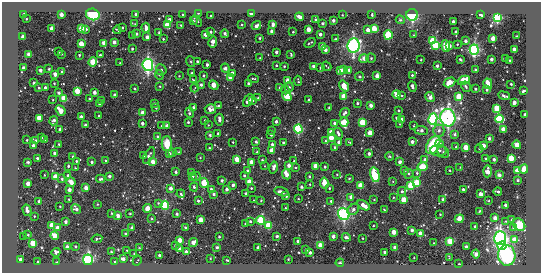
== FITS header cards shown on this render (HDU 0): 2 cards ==
NAXIS1  =                  539 / length of data axis 1
NAXIS2  =                  271 / length of data axis 2

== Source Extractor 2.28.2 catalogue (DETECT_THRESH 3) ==
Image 539 x 271 px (HDU 0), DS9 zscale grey, 1 PNG px = 1 image px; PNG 543 x 275 px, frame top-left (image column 1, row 271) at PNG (2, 2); each listed source drawn as its Kron ellipse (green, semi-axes under 4 px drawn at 4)
Background -273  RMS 680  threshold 2050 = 3 sigma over >= 5 px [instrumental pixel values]
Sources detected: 451; all 451 listed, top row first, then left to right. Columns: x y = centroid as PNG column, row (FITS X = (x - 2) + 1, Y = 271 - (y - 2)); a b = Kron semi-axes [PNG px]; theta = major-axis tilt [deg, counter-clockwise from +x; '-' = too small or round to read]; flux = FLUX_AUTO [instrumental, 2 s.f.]
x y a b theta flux
198 13 3 2 - 4.1e+04
93 14 7 5 -16 2.2e+06
251 14 3 3 - 2.9e+05
24 15 3 3 - 3.2e+05
61 15 3 3 - 4.3e+05
136 15 3 3 - 1.3e+05
183 15 3 2 - 6.1e+04
342 15 2 2 - 3.3e+04
372 15 3 2 - 8.3e+04
412 15 6 5 - 2.1e+06
480 15 4 3 - 1.1e+05
211 16 3 2 - 4.8e+04
299 17 4 3 - 2.7e+05
497 18 4 4 - 6.7e+06
26 19 3 2 - 4.2e+04
169 19 3 3 - 9.6e+04
315 20 3 2 - 6.5e+04
400 20 4 4 - 5.0e+04
193 21 3 3 - 6.6e+04
197 21 6 3 -51 1.3e+05
333 21 3 3 - 1.7e+05
453 22 3 3 - 2.1e+05
323 23 3 3 - 1.2e+05
135 24 2 2 - 3.1e+04
273 24 4 3 - 2.1e+05
167 25 4 3 - 1.8e+06
181 25 3 3 - 4.7e+04
242 25 3 2 - 4.6e+04
256 26 5 3 - 2.8e+05
81 28 4 3 - 9.3e+05
122 28 2 2 - 4.2e+04
146 28 5 3 - 2.1e+05
52 29 3 3 - 6.5e+05
86 29 3 3 - 8.1e+04
374 29 4 3 - 1.1e+06
117 30 4 2 - 4.0e+04
308 30 3 3 - 4.8e+05
368 30 3 3 - 4.4e+05
211 32 3 3 - 8.1e+04
272 32 3 3 - 3.3e+05
293 32 3 3 - 5.6e+04
456 32 3 3 - 8.3e+04
159 33 3 2 - 4.7e+04
136 34 3 2 - 4.7e+04
225 34 4 3 - 1.8e+05
320 34 3 3 - 2.1e+05
205 35 4 3 - 1.8e+05
388 35 4 4 - 3.3e+06
414 35 2 2 - 2.9e+04
133 36 3 3 - 1.4e+05
516 36 2 2 - 3.0e+04
23 37 3 3 - 5.2e+05
147 37 3 3 - 3.1e+05
260 38 3 3 - 6.9e+04
493 38 3 3 - 6.2e+05
163 39 3 3 - 4.7e+04
335 39 3 2 - 4.0e+04
433 41 4 4 - 1.7e+06
466 41 3 3 - 1.7e+05
114 42 3 3 - 2.5e+05
213 42 5 3 - 4.5e+05
104 43 3 3 - 5.7e+05
310 43 6 2 31 6.8e+04
81 44 4 3 - 9.3e+05
457 44 3 2 - 3.7e+04
436 45 4 4 - 1.9e+06
322 46 4 3 - 2.7e+05
353 46 7 6 - 1.0e+07
446 46 6 4 -84 7.5e+05
449 46 3 3 - 2.1e+05
132 49 3 3 - 4.7e+04
514 49 3 3 - 2.9e+05
325 50 3 3 - 2.8e+05
474 50 5 4 - 6.5e+06
59 52 2 2 - 2.4e+04
276 52 3 3 - 1.5e+05
29 54 4 3 - 1.2e+05
62 54 3 2 - 2.6e+04
291 54 3 2 - 5.1e+04
79 55 3 3 - 6.8e+04
100 55 3 3 - 7.5e+04
260 58 2 2 - 2.5e+04
364 58 5 3 - 4.7e+05
371 58 4 4 - 5.6e+04
460 59 3 3 - 5.9e+04
491 59 3 3 - 1.9e+05
506 59 2 2 - 3.4e+04
421 60 3 3 - 5.8e+04
510 60 3 2 - 6.5e+04
197 61 3 3 - 9.6e+04
93 62 5 4 - 1.4e+06
191 62 5 3 - 5.4e+04
120 63 2 2 - 3.2e+04
148 65 6 5 - 9.4e+06
207 65 3 3 - 1.4e+05
276 65 3 2 - 6.8e+04
284 66 3 3 - 6.0e+04
313 66 3 3 - 1.4e+05
327 66 5 2 - 4.0e+04
437 66 3 3 - 1.6e+05
320 67 3 2 - 5.3e+04
24 68 3 3 - 2.3e+05
225 68 4 4 - 1.5e+05
49 69 3 2 - 3.5e+04
40 70 3 3 - 1.9e+05
161 70 6 5 - 8.5e+04
344 70 4 3 - 4.3e+05
349 70 3 3 - 1.6e+05
476 70 3 3 - 9.8e+04
340 71 3 3 - 5.1e+05
62 72 3 3 - 1.2e+05
192 73 3 3 - 7.8e+04
232 73 3 3 - 3.6e+05
55 74 3 3 - 4.1e+05
159 75 5 4 - 6.6e+04
412 75 3 3 - 7.9e+04
179 76 2 2 - 3.0e+04
204 76 3 3 - 8.3e+04
377 76 3 3 - 3.6e+05
230 77 3 3 - 5.6e+05
360 77 4 4 - 6.7e+04
253 79 5 2 - 6.6e+04
193 80 4 3 - 3.7e+04
464 80 6 4 27 1.6e+06
288 81 4 3 - 8.6e+05
298 81 5 2 - 5.8e+04
450 82 6 4 30 6.0e+05
34 83 3 3 - 1.4e+05
248 83 3 3 - 9.5e+04
54 84 3 2 - 4.4e+04
488 84 5 3 - 7.3e+05
511 84 3 3 - 7.8e+04
201 85 4 4 - 9.1e+04
214 85 5 3 - 9.4e+05
160 86 3 3 - 4.2e+04
344 86 6 4 -53 1.1e+06
289 87 5 4 - 8.7e+04
412 87 5 3 - 1.3e+05
466 87 5 3 - 7.1e+04
39 88 3 3 - 5.7e+04
45 88 3 3 - 1.5e+05
195 88 4 3 - 4.4e+04
280 88 3 3 - 1.5e+05
134 89 3 2 - 5.4e+04
475 89 3 3 - 8.2e+04
285 90 4 3 - 6.1e+04
487 90 3 3 - 7.3e+04
77 91 4 3 - 1.2e+06
523 91 3 2 - 8.4e+04
59 93 3 3 - 6.6e+04
94 93 3 3 - 2.7e+05
397 94 4 3 - 7.7e+05
114 95 3 3 - 1.1e+05
287 96 5 4 - 1.7e+06
344 96 4 3 - 1.2e+06
402 96 3 3 - 4.2e+04
504 96 6 3 -21 8.0e+04
430 97 5 4 - 1.8e+05
459 97 4 3 - 1.8e+06
64 98 4 3 - 1.3e+06
258 98 3 2 - 4.1e+04
90 99 3 3 - 8.5e+04
53 100 2 2 - 3.3e+04
248 100 7 3 59 3.2e+05
253 100 4 3 - 6.2e+04
309 100 3 3 - 7.3e+04
101 101 3 3 - 3.8e+04
514 102 3 3 - 3.4e+05
154 103 3 3 - 4.0e+04
357 103 3 3 - 8.0e+04
99 104 3 3 - 4.2e+04
371 105 3 3 - 3.1e+05
219 106 3 3 - 8.4e+04
329 107 2 2 - 3.5e+04
156 108 3 3 - 4.2e+04
194 108 4 3 - 1.8e+05
497 108 4 3 - 1.2e+06
210 109 6 4 -5 3.1e+05
60 110 6 3 -51 8.0e+05
399 110 3 2 - 3.9e+04
143 113 3 3 - 4.4e+05
189 113 5 3 - 6.6e+04
345 113 5 3 - 1.4e+05
525 115 3 3 - 1.8e+05
99 116 3 3 - 8.2e+04
81 117 3 3 - 1.5e+05
39 118 4 3 - 9.5e+05
397 118 3 3 - 1.0e+05
448 118 9 7 -79 1.2e+07
433 119 6 4 77 6.6e+06
499 119 4 4 - 3.9e+06
205 120 2 2 - 3.9e+04
219 120 6 3 -86 2.0e+05
402 120 3 3 - 4.1e+05
54 121 5 3 - 1.5e+05
188 122 3 3 - 7.2e+04
276 122 3 3 - 1.5e+05
344 122 5 4 - 1.2e+06
362 122 4 4 - 1.9e+06
334 123 3 3 - 1.5e+05
143 124 3 3 - 1.8e+05
400 124 3 3 - 4.3e+04
85 125 3 3 - 1.1e+05
208 125 2 2 - 3.6e+04
161 126 2 2 - 3.0e+04
167 126 3 3 - 2.2e+05
414 126 2 2 - 3.8e+04
60 129 3 3 - 2.0e+05
298 129 4 4 - 5.9e+06
503 129 3 3 - 4.2e+05
421 130 7 4 -8 1.8e+05
272 131 2 2 - 4.0e+04
439 131 6 5 - 1.9e+05
331 132 4 3 - 5.5e+05
218 133 3 3 - 8.7e+04
338 133 5 3 - 1.3e+05
370 133 3 3 - 9.0e+05
210 135 4 3 - 6.6e+04
271 135 3 3 - 1.3e+05
455 135 4 4 - 1.3e+05
157 137 4 3 - 8.7e+04
42 138 4 2 - 3.2e+04
331 138 4 3 - 9.3e+05
45 139 3 3 - 5.3e+04
489 139 3 3 - 1.8e+05
27 140 3 2 - 4.1e+04
36 140 3 3 - 7.1e+04
326 141 4 3 - 4.4e+04
233 142 3 2 - 4.0e+04
256 142 4 3 - 1.2e+05
339 142 3 3 - 2.3e+05
349 142 4 3 - 3.7e+04
412 142 3 3 - 2.2e+05
283 143 3 3 - 7.3e+04
59 144 2 2 - 4.6e+04
167 144 7 5 -89 7.6e+05
272 144 3 3 - 1.3e+05
439 144 4 3 - 1.7e+05
433 145 10 6 60 2.6e+06
484 145 3 3 - 4.6e+05
517 145 4 4 - 2.8e+05
33 146 3 3 - 1.7e+05
456 147 3 3 - 7.5e+04
466 147 4 3 - 9.3e+05
209 148 3 3 - 4.0e+04
335 148 3 3 - 1.1e+05
479 149 4 3 - 5.4e+04
272 150 4 3 - 9.7e+05
438 150 8 6 -5 1.7e+05
178 152 3 2 - 3.9e+04
257 152 3 3 - 7.9e+04
443 152 7 5 -43 9.9e+04
54 153 3 3 - 1.3e+05
173 153 4 3 - 9.3e+04
169 154 3 3 - 1.8e+05
369 154 3 3 - 1.8e+05
144 156 3 2 - 4.0e+04
149 156 9 4 60 1.6e+05
389 156 4 4 - 4.8e+04
73 157 3 3 - 1.3e+05
200 157 3 2 - 3.6e+04
37 158 3 3 - 7.7e+04
511 158 4 3 - 1.2e+06
237 159 4 3 - 7.7e+05
486 159 3 3 - 5.2e+04
105 160 2 2 - 3.9e+04
262 160 3 3 - 6.1e+04
425 160 3 3 - 1.7e+05
494 160 3 3 - 1.7e+05
76 161 3 3 - 5.4e+04
294 161 3 3 - 5.7e+04
28 162 3 3 - 8.7e+04
92 162 3 3 - 9.6e+04
153 162 3 3 - 5.0e+05
251 162 3 3 - 5.0e+05
400 162 3 3 - 2.4e+05
68 166 3 3 - 6.3e+04
265 166 3 2 - 2.7e+04
289 166 3 3 - 2.8e+05
315 166 3 3 - 6.6e+05
274 167 6 4 77 1.7e+05
325 167 3 3 - 7.0e+04
422 167 5 4 - 8.6e+05
460 167 2 2 - 2.5e+04
75 168 3 2 - 3.9e+04
296 168 3 2 - 4.4e+04
524 169 5 4 - 6.6e+05
247 170 3 3 - 6.8e+04
404 170 3 3 - 4.2e+04
450 170 3 2 - 4.0e+04
487 171 6 4 87 3.5e+05
517 171 3 3 - 5.5e+05
176 172 3 3 - 1.3e+05
191 172 3 2 - 2.8e+04
417 173 4 3 - 7.6e+04
287 174 5 3 - 4.5e+05
408 174 5 5 - 7.6e+04
44 175 2 2 - 3.5e+04
68 175 3 3 - 8.2e+04
337 175 3 3 - 4.3e+04
375 175 7 4 -77 1.9e+06
499 175 3 3 - 2.7e+05
109 176 3 3 - 1.6e+05
196 176 4 3 - 4.4e+04
244 176 3 3 - 7.1e+04
56 177 3 3 - 9.2e+05
192 177 3 3 - 9.5e+04
309 177 3 3 - 8.0e+04
349 178 3 3 - 5.1e+04
62 179 3 3 - 7.3e+04
101 179 4 2 - 9.5e+04
518 180 3 3 - 9.2e+04
222 181 3 3 - 1.3e+05
71 182 5 3 - 3.0e+05
249 182 4 3 - 5.7e+05
393 182 4 2 - 3.3e+04
204 183 5 4 - 2.0e+06
324 183 5 3 - 1.1e+06
417 183 4 4 - 2.2e+06
28 184 3 3 - 4.4e+05
310 184 3 2 - 4.0e+04
233 185 3 3 - 1.8e+05
360 186 4 3 - 9.4e+05
411 186 4 4 - 2.0e+06
194 187 4 3 - 1.0e+05
302 187 3 3 - 1.3e+05
86 188 3 3 - 5.2e+05
171 188 3 3 - 2.8e+05
251 188 3 3 - 6.0e+04
329 188 3 3 - 5.8e+04
211 189 3 3 - 1.9e+05
227 189 3 3 - 2.0e+05
463 189 3 3 - 1.0e+05
69 190 3 3 - 3.0e+05
402 191 4 4 - 1.1e+05
281 192 7 3 -17 2.1e+05
498 192 4 3 - 1.2e+05
181 194 4 3 - 7.4e+04
214 194 3 3 - 1.4e+05
246 194 3 3 - 1.2e+05
481 194 3 3 - 3.1e+05
286 196 3 3 - 2.3e+05
351 197 3 3 - 3.7e+05
393 197 3 2 - 4.2e+04
69 199 2 2 - 3.5e+04
298 199 2 2 - 3.5e+04
443 199 3 3 - 1.3e+05
254 200 2 2 - 2.6e+04
261 200 3 3 - 3.7e+04
374 200 2 2 - 4.0e+04
404 200 4 3 - 1.0e+06
39 201 3 3 - 5.6e+04
198 201 3 3 - 9.7e+04
331 201 3 3 - 6.7e+04
488 201 2 2 - 3.6e+04
158 203 4 4 - 5.1e+04
97 204 3 2 - 3.1e+04
165 205 4 4 - 3.6e+06
364 205 7 3 -32 3.9e+05
506 205 3 3 - 2.4e+05
60 206 2 2 - 3.8e+04
148 208 4 4 - 6.4e+05
285 208 2 2 - 4.2e+04
76 209 5 3 - 2.0e+05
353 209 6 5 - 1.5e+05
27 210 6 3 -74 2.3e+05
384 210 3 3 - 3.7e+04
479 211 3 2 - 5.0e+04
112 213 2 2 - 4.0e+04
130 214 3 2 - 3.7e+04
177 214 3 3 - 1.2e+05
344 214 6 5 - 8.0e+06
440 214 3 2 - 4.5e+04
34 216 3 2 - 3.8e+04
118 216 3 3 - 3.3e+05
495 218 3 3 - 4.0e+05
152 219 3 3 - 5.7e+04
459 219 4 4 - 8.5e+05
201 220 3 3 - 7.9e+05
260 220 4 4 - 2.6e+06
512 220 3 3 - 7.5e+04
250 221 3 3 - 6.7e+04
506 221 4 2 - 3.0e+04
66 222 3 3 - 1.7e+05
245 224 3 2 - 4.9e+04
52 225 4 3 - 8.2e+05
269 225 4 4 - 1.9e+06
519 225 7 5 -43 1.4e+06
373 226 2 2 - 4.3e+04
475 226 3 3 - 6.7e+04
58 228 3 3 - 5.2e+05
132 228 3 3 - 1.9e+05
185 228 3 3 - 1.1e+05
513 228 4 3 - 6.1e+04
412 230 3 3 - 1.6e+05
394 232 3 3 - 6.6e+05
420 233 3 3 - 2.7e+05
125 234 3 2 - 5.9e+04
28 235 3 3 - 5.2e+04
55 236 4 3 - 7.8e+05
277 236 3 3 - 7.4e+04
333 236 3 3 - 2.5e+05
24 237 3 2 - 5.6e+04
219 237 3 3 - 7.0e+04
346 237 4 3 - 2.1e+05
362 238 2 2 - 2.7e+04
500 238 7 6 - 1.0e+07
97 239 5 2 - 6.5e+04
180 240 3 3 - 5.3e+05
514 240 4 3 - 5.6e+05
298 241 3 3 - 1.0e+05
450 241 4 3 - 1.5e+06
193 242 4 3 - 3.7e+05
33 243 4 3 - 1.4e+06
434 243 2 2 - 3.4e+04
320 245 4 3 - 8.2e+05
76 246 3 3 - 5.8e+04
175 246 3 3 - 6.8e+04
502 246 4 4 - 2.5e+06
67 247 3 3 - 2.9e+05
217 247 3 3 - 7.7e+04
466 247 3 3 - 1.5e+05
140 248 4 2 - 2.8e+04
258 248 3 3 - 1.9e+05
395 248 3 3 - 2.1e+05
180 249 3 3 - 2.1e+05
127 250 2 2 - 2.7e+04
306 250 3 3 - 1.6e+05
56 252 4 4 - 1.7e+05
111 252 3 3 - 5.4e+04
186 252 4 3 - 2.5e+05
385 252 3 3 - 1.6e+05
310 253 3 3 - 1.9e+05
134 254 2 2 - 2.7e+04
476 254 4 4 - 1.2e+05
159 255 3 3 - 1.2e+05
507 255 10 8 -87 4.5e+06
210 258 3 2 - 2.4e+04
414 258 2 2 - 3.1e+04
449 258 4 2 - 3.3e+04
20 259 3 3 - 2.1e+05
123 259 4 3 - 1.8e+05
288 259 3 2 - 3.8e+04
88 260 5 5 - 6.4e+06
227 260 3 2 - 5.6e+04
137 261 5 2 - 3.3e+04
38 262 3 2 - 5.5e+04
57 262 3 2 - 2.9e+04
115 262 3 3 - 7.2e+04
340 263 4 3 - 6.8e+04
459 264 2 2 - 2.4e+04